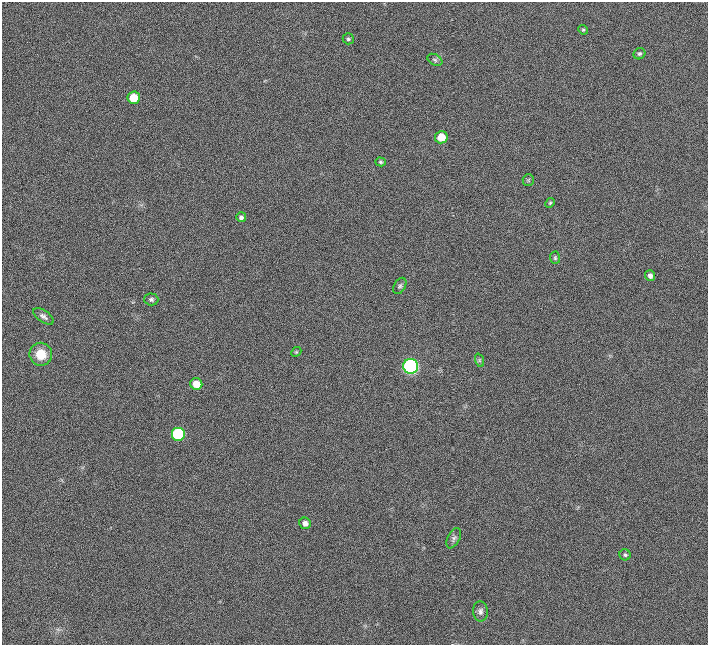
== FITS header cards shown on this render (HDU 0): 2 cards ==
NAXIS1  =                  706
NAXIS2  =                  643

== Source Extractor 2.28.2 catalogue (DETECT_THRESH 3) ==
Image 706 x 643 px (HDU 0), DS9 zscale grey, 1 PNG px = 1 image px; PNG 710 x 647 px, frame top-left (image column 1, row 643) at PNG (2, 2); each listed source drawn as its Kron ellipse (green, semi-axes under 4 px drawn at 4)
Background 0.00387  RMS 0.032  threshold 0.0955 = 3 sigma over >= 5 px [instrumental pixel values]
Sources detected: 25; all 25 listed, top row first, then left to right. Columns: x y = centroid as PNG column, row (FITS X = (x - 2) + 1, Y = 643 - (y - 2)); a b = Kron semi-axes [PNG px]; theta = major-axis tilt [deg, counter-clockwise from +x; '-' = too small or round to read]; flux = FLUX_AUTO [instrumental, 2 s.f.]
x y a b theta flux
583 30 5 4 - 2.8
348 39 5 5 - 3.8
639 54 6 5 - 4.1
435 60 8 5 -31 4.1
134 98 6 6 - 45
441 137 6 6 - 35
381 162 5 4 - 3.4
528 180 6 5 - 3.3
550 203 5 4 - 2.6
241 217 5 5 - 5.3
555 258 6 5 - 3.3
650 276 5 5 - 7.3
400 286 9 5 59 4.5
151 299 7 6 - 5
43 316 12 6 -35 7.6
296 352 5 4 - 2.3
41 354 11 11 - 38
479 360 7 4 -72 3.5
411 366 7 7 - 370
196 384 6 6 - 27
178 434 7 7 - 120
305 523 6 5 - 10
454 538 11 6 63 6
625 555 5 5 - 3.2
480 611 10 7 -85 8.1